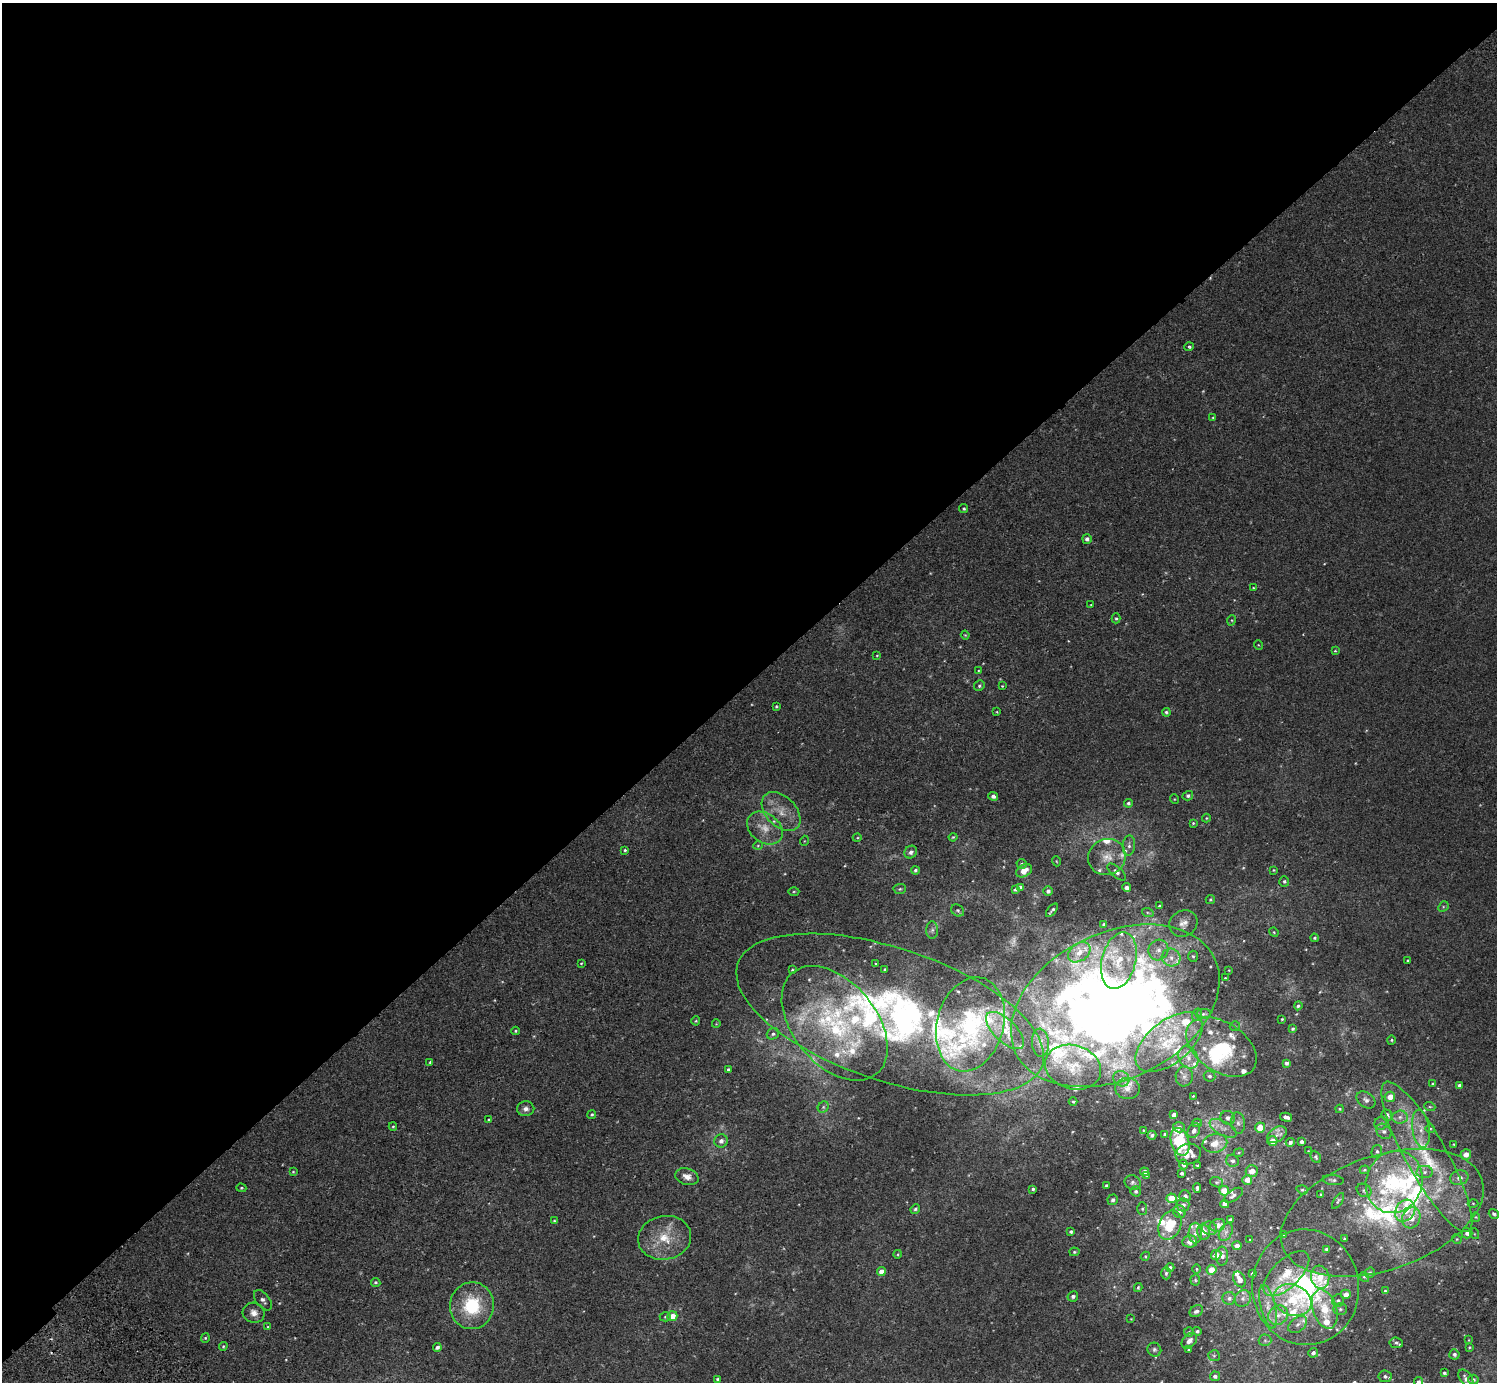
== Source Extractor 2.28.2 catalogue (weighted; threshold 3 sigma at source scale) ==
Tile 2 of 4 x 4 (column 2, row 1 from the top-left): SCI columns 1539-3033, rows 4348-5727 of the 6070 x 6071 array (HDU 1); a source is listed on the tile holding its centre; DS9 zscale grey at full resolution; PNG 1499 x 1384 px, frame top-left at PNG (2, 3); each listed source drawn as its Kron ellipse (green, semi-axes under 4 px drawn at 4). Shown black and unused: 49% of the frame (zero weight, under 2 of 3 exposures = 3% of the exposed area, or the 3 px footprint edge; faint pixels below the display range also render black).
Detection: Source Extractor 2.28.2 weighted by HDU 2 'WHT'; one run over the whole footprint, this tile lists its part. Background 0.00212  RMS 0.0043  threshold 0.0192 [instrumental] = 3 sigma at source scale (4.5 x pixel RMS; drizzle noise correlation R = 1.50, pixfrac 1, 0.05/0.05 arcsec/px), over >= 5 px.
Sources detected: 319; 7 too faint to see at this stretch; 3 inside a brighter object's white glare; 1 cosmic-ray / hot-pixel residue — neither listed nor drawn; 41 inside a brighter listed object's ellipse — not listed separately; the other 267 listed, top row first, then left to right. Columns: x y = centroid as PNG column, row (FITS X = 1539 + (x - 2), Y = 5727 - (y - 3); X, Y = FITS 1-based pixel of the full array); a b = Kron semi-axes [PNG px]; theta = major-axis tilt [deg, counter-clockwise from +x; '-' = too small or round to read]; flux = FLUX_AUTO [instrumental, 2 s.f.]
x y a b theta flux
1189 347 5 4 - 0.68
1213 418 4 3 - 0.41
964 509 4 4 - 0.58
1087 539 5 4 - 1.4
1253 588 3 3 - 0.35
1091 605 4 3 - 0.36
1116 618 5 4 - 0.63
1232 620 5 3 - 0.38
965 635 4 3 - 0.39
1259 645 5 3 - 0.3
1335 651 4 4 - 0.38
877 655 3 3 - 0.31
978 671 4 3 - 0.34
979 686 5 5 - 0.76
1002 686 3 3 - 0.35
776 706 3 3 - 0.46
997 712 3 3 - 0.32
1166 712 4 4 - 0.69
993 796 5 4 - 1.5
1188 796 5 4 - 1.1
1174 799 5 3 - 0.32
1128 803 4 4 - 0.76
781 812 23 15 -45 7.9
1206 818 4 4 - 0.39
1193 823 4 4 - 0.43
765 828 19 14 -37 7
953 837 4 4 - 0.44
857 838 4 3 - 0.37
804 841 5 3 - 0.3
758 845 5 3 - 0.36
1129 846 10 6 86 1.4
625 850 4 4 - 0.56
911 852 7 6 - 1.6
1107 857 19 17 28 7.4
1056 861 5 3 - 0.35
1022 864 5 4 - 0.81
915 870 4 4 - 0.74
1274 870 3 3 - 0.37
1024 871 8 6 29 4
1117 872 11 5 -43 1.4
1284 881 5 5 - 0.88
1020 887 4 4 - 1.3
1127 888 4 4 - 1.7
900 889 6 5 - 0.65
1015 890 4 4 - 0.67
794 891 5 3 - 0.43
1048 891 4 4 - 1.4
1210 899 5 4 - 0.5
1160 906 3 3 - 0.66
1443 907 6 4 47 0.61
958 910 7 5 -37 0.91
1052 910 8 2 50 0.88
1148 913 6 4 -19 0.57
1183 923 14 13 - 3.8
1104 924 3 3 - 0.6
932 930 8 6 88 1.2
1274 932 5 4 - 0.45
1315 938 4 4 - 0.6
1158 950 10 10 - 3
1079 952 12 8 36 3.6
1193 956 5 5 - 0.67
1171 958 9 9 - 3.3
1408 960 3 2 - 0.38
1119 961 29 17 76 13
581 963 3 2 - 0.34
876 964 3 3 - 0.38
792 970 4 3 - 0.55
885 970 3 3 - 0.66
1229 970 2 2 - 0.3
1225 978 2 2 - 0.32
1115 1006 110 73 26 590
1298 1006 4 4 - 0.79
890 1014 160 66 -18 220
1203 1014 7 5 7 0.7
1197 1015 6 5 - 0.8
1282 1019 3 3 - 0.38
696 1021 4 4 - 0.43
835 1023 66 41 -50 67
716 1024 4 3 - 0.27
970 1024 48 33 75 58
1235 1026 5 5 - 0.48
1293 1029 3 3 - 0.64
515 1031 4 3 - 0.51
1005 1031 24 11 -44 6.7
773 1034 6 5 - 1
1391 1040 4 4 - 0.47
1169 1042 40 21 39 21
1040 1043 14 8 -86 2.3
1221 1047 39 24 -33 25
1188 1057 12 9 -58 3.6
430 1062 3 3 - 0.57
1287 1063 4 4 - 1.1
1073 1067 28 22 -16 12
728 1069 3 3 - 0.62
1184 1076 10 8 83 1.9
1209 1076 6 5 - 0.9
1121 1079 8 7 - 1.6
1433 1084 3 3 - 0.44
1459 1085 4 3 - 1.2
1127 1088 12 10 -6 2.8
1193 1096 3 2 - 0.34
1390 1097 5 5 - 4
1366 1100 10 7 -36 1.6
1073 1102 4 3 - 0.38
823 1107 6 5 - 0.7
1430 1107 5 3 - 0.5
526 1109 8 7 - 1.8
1339 1109 4 4 - 0.41
592 1114 4 4 - 0.53
1174 1115 4 4 - 1.8
1387 1115 6 5 - 1.5
1286 1117 6 3 -15 2
1400 1117 8 6 2 1.7
1228 1118 7 6 - 1.5
489 1120 4 3 - 0.43
1197 1123 5 4 - 0.61
1238 1123 11 6 -83 1.7
1381 1123 6 6 - 1
393 1126 4 4 - 0.51
1179 1127 6 5 - 1.4
1260 1127 5 5 - 6.4
1223 1128 15 7 -28 2.9
1421 1129 19 8 -82 4.3
1430 1129 5 4 - 0.51
1143 1130 2 2 - 0.25
1194 1130 8 5 60 1.5
1384 1131 8 6 -41 1.5
1165 1134 3 3 - 0.78
1152 1135 5 4 - 0.86
1277 1135 11 7 35 2.3
721 1141 7 6 - 1.8
1272 1141 5 5 - 3.4
1180 1142 14 9 -73 20
1290 1142 4 4 - 1.2
1302 1142 4 4 - 1.1
1215 1143 12 9 13 5.8
1454 1144 3 2 - 0.34
1308 1151 3 2 - 0.25
1377 1151 6 5 - 0.85
1239 1153 5 4 - 0.5
1188 1154 13 10 9 4.3
1466 1154 5 5 - 2.8
1316 1157 6 4 -63 0.69
1427 1157 85 20 -61 42
1232 1161 6 6 - 1.3
1183 1164 5 4 - 1.4
1198 1165 3 3 - 0.55
1364 1170 5 4 - 0.54
1252 1171 6 5 - 3.4
293 1172 4 3 - 0.33
1144 1172 4 4 - 2.3
1425 1172 8 6 2 1.5
1182 1173 3 3 - 0.95
1147 1176 4 3 - 0.88
687 1177 12 8 -17 3.3
1459 1178 9 7 17 2.5
1247 1180 5 5 - 3.9
1333 1180 11 5 -6 1
1133 1182 8 7 - 1.2
1217 1182 6 5 - 0.7
1394 1182 31 28 69 36
1106 1185 3 3 - 0.54
241 1188 5 4 - 0.44
1197 1188 5 3 - 0.89
1033 1189 3 3 - 0.61
1302 1190 6 4 -19 0.56
1364 1190 8 6 -33 1
1136 1191 5 5 - 0.92
1224 1191 5 4 - 7
1321 1194 4 3 - 0.36
1233 1195 11 5 35 1.3
1185 1196 6 5 - 1.4
1171 1198 5 4 - 6.2
1113 1200 5 5 - 1.1
1338 1201 9 4 58 0.74
1473 1203 5 3 - 0.4
1225 1204 4 4 - 2.3
1183 1205 6 6 - 1.9
915 1209 5 4 - 0.75
1142 1209 6 5 - 0.74
1405 1211 12 9 55 4.9
1179 1212 6 6 - 1.3
1382 1213 105 57 19 85
1494 1214 5 4 - 1.1
1476 1217 4 4 - 0.4
1411 1218 11 9 66 5.1
1230 1220 4 4 - 1.2
554 1221 4 4 - 0.51
1170 1225 15 11 66 14
1217 1225 8 6 18 3.2
1210 1228 8 6 -22 1.5
1071 1232 4 3 - 0.75
1204 1232 8 6 -79 3.9
1226 1232 9 6 60 1.6
1195 1233 10 6 89 1.8
1467 1233 5 5 - 1.6
1284 1234 3 3 - 0.63
1475 1234 5 3 - 0.36
665 1238 27 21 11 13
1344 1239 3 3 - 0.52
1457 1239 5 4 - 0.51
1250 1240 3 2 - 0.28
1190 1242 7 6 - 3.5
1237 1246 4 4 - 1.8
1326 1249 3 3 - 0.74
1074 1252 5 4 - 0.57
898 1254 4 3 - 0.36
1216 1255 5 4 - 2.5
1145 1256 5 4 - 0.53
1222 1256 9 6 90 2.1
1170 1267 4 4 - 0.78
1196 1269 4 3 - 0.38
1211 1270 5 5 - 4.2
881 1271 4 4 - 3.2
1166 1273 6 4 -90 0.8
1369 1273 5 5 - 1
1253 1274 3 3 - 0.85
1286 1274 29 14 44 11
1320 1277 11 9 -81 5.1
1364 1277 5 4 - 0.6
1239 1279 8 5 -62 2.5
1195 1280 5 5 - 0.56
376 1282 5 4 - 0.72
1306 1287 58 53 -83 62
1138 1288 4 3 - 0.58
1385 1291 4 4 - 0.49
1346 1294 5 4 - 2.5
1073 1296 5 5 - 1.3
1229 1298 7 6 - 1.5
1243 1298 9 7 48 1.7
263 1300 12 6 -51 1.5
1293 1300 19 15 -23 13
1338 1300 6 6 - 0.92
472 1306 23 22 - 23
1268 1306 22 7 -77 4.5
1325 1309 20 12 -71 9.1
1340 1309 7 6 - 0.95
1196 1311 7 5 30 1.3
254 1313 11 10 - 2.8
1278 1315 10 9 - 3
672 1316 5 5 - 5.4
665 1317 6 4 0 0.57
1131 1319 3 3 - 0.28
1298 1324 10 7 39 2.1
268 1327 4 3 - 0.37
1197 1331 4 4 - 0.74
1189 1332 5 5 - 0.53
205 1338 4 4 - 0.53
1265 1340 6 6 - 0.91
1469 1340 4 2 - 0.26
1189 1341 9 6 46 2
1396 1343 7 5 -7 1
223 1346 4 3 - 0.51
437 1347 4 4 - 1.2
1469 1347 4 3 - 0.39
1154 1350 7 6 - 1.1
1188 1350 3 3 - 0.41
1313 1353 5 4 - 1.4
1454 1354 5 5 - 1.1
1214 1356 6 5 - 0.7
1444 1373 3 3 - 0.74
1215 1376 5 5 - 1.2
1385 1376 6 6 - 1.1
1466 1378 10 6 -56 1.9
717 1379 4 3 - 0.62
1473 1380 5 5 - 0.97
1418 1382 5 4 - 0.89
Overlapping masked pixels (flux is a lower limit): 1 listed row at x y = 890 1014
Isophote crosses this tile's border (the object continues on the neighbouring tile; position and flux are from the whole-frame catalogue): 1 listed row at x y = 1418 1382